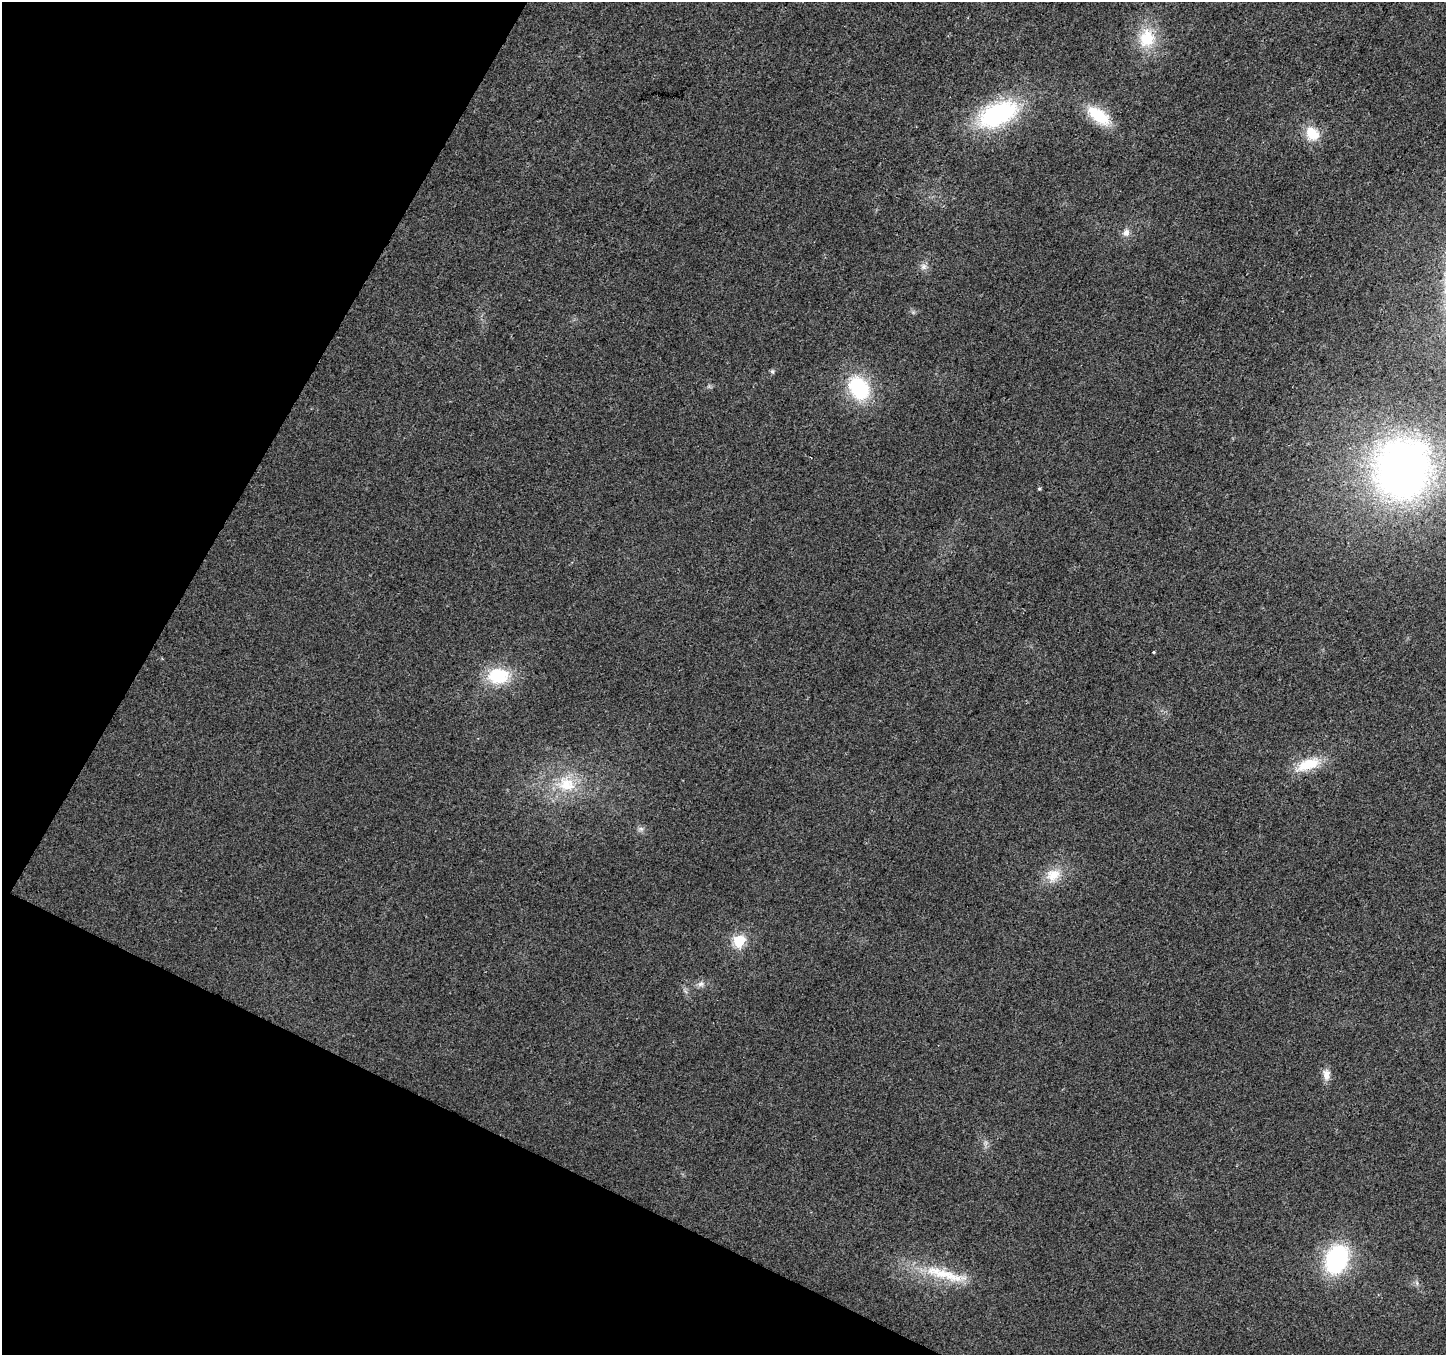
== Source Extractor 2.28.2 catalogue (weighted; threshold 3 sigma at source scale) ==
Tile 9 of 4 x 4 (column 1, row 3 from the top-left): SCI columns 6-1449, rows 1618-2970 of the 5781 x 5874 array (HDU 1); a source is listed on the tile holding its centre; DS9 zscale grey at full resolution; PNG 1448 x 1357 px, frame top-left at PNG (2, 2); no overlay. Shown black and unused: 23% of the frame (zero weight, under 2 of 3 exposures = <1% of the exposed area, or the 3 px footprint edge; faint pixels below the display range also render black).
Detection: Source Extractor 2.28.2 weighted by HDU 2 'WHT'; one run over the whole footprint, this tile lists its part. Background 0.0221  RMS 0.0079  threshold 0.0355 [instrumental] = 3 sigma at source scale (4.5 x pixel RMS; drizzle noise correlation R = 1.50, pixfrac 1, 0.0396/0.0396 arcsec/px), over >= 5 px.
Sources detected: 24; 1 cosmic-ray / hot-pixel residue — not listed; the other 23 listed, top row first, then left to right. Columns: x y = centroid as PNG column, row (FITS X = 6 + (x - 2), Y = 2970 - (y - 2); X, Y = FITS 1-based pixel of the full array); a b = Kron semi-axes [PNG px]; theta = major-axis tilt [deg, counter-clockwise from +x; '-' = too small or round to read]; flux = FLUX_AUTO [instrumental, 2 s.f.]
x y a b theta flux
1147 38 24 21 74 29
998 114 50 26 26 98
1099 116 30 14 -38 31
1312 134 19 16 -42 17
1126 233 10 9 - 4.8
923 267 9 9 - 3.7
772 371 6 5 - 1.5
859 388 23 18 -61 61
1402 469 61 55 63 380
1040 488 5 3 - 1
1154 652 3 3 - 1.7
498 676 24 17 2 38
1308 764 35 14 21 24
566 784 27 20 -14 29
641 829 8 6 6 2.3
1053 875 21 17 34 17
739 941 6 6 - 82
701 984 10 7 6 3.4
1326 1075 14 9 -89 6.2
985 1143 7 4 72 1.9
1337 1259 22 16 67 120
943 1274 70 14 -15 38
1417 1283 7 4 -72 1.6